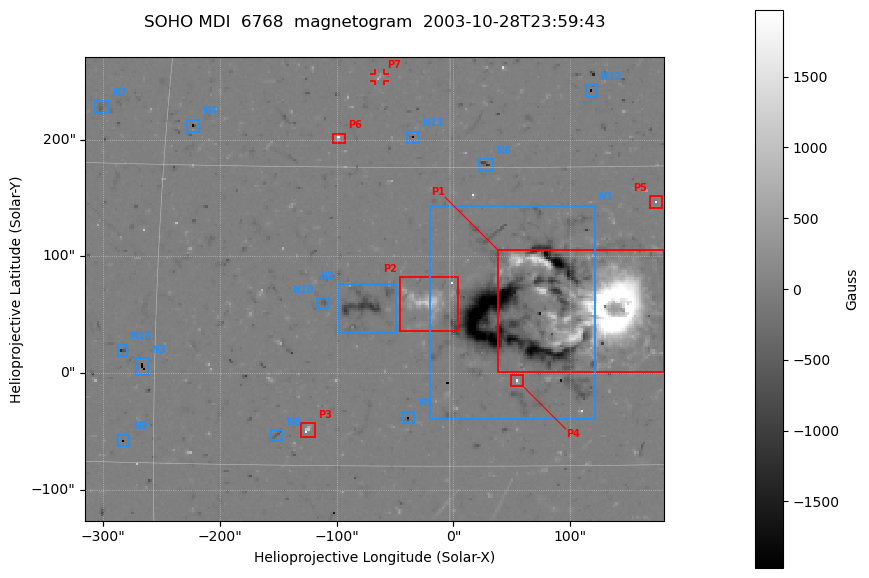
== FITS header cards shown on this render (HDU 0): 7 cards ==
TELESCOP= 'SOHO    '
DETECTOR= 'MDI     '
WAVELNTH=                 6768
DATE-OBS= '2003-10-28T23:59:43'
CTYPE1  = 'HPLN-TAN'
CTYPE2  = 'HPLT-TAN'
BUNIT   = 'Gauss   '

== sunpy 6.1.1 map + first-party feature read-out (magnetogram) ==
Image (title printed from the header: SOHO MDI  6768  magnetogram  2003-10-28T23:59:43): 250 x 200 px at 1.98 arcsec/px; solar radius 976 arcsec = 492 px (partial field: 6.6% of the solar disc is inside the frame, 100% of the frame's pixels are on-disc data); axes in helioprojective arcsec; data unit Gauss (BUNIT, on the colour bar)
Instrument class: MAGNETOGRAM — CONTENT/DPC_OBSR says magnetogram
Display: grey scale clipped to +-1970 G (the 99.5th percentile of |B| on disc); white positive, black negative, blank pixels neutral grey
Flux patches: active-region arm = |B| over 5 px >= 100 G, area >= 9 px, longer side >= 3 px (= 6 arcsec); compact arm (3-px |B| >= 300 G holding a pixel >= 400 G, >= 4 px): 12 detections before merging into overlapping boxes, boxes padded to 3 px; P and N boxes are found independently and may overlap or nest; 8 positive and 15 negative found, the strongest 7 + 13 listed = drawn (cap 20) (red P1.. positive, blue N1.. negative; 1 of them under ~7 arcsec drawn as corner ticks so the feature stays visible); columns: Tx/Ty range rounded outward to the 5 arcsec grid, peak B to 10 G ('>+1970(sat)' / '<-1970(sat)' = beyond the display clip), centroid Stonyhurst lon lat
Positive patches:
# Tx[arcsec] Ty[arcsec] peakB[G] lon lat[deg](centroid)
P1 35..180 0..105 >+1970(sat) +8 +8
P2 -45..5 35..85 +1280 -1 +8
P3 -130..-115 -55..-40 >+1970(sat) -7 +2
P4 50..60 -15..0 >+1970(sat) +3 +4
P5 165..180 140..155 >+1970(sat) +11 +13
P6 -105..-90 195..205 +1700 -6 +16
P7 -70..-60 250..260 +1010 -4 +20
Negative patches:
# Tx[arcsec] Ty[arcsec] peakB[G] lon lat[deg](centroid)
N1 -20..125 -40..145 <-1970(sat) +3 +7
N2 -100..-50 35..80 -1160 -4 +8
N3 -275..-260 -5..15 <-1970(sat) -16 +5
N4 -230..-215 205..220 <-1970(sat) -14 +17
N5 -45..-30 -45..-30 <-1970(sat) -2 +2
N6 20..35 170..185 -1190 +2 +15
N7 -310..-295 220..235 -480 -19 +18
N8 -160..-145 -60..-45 -540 -9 +2
N9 -290..-275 -65..-50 <-1970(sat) -17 +1
N10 -120..-105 55..65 -500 -6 +8
N11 -40..-30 195..210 <-1970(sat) -2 +17
N12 110..125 235..250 <-1970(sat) +7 +19
N13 -290..-280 15..25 -1290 -17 +6
Bipolar pairs (each listed P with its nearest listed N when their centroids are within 0.25 R_sun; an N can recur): P1-N1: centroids ~75 arcsec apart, P1 is west of N1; P2-N2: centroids ~50 arcsec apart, P2 is west of N2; P3-N8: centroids ~25 arcsec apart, P3 is west of N8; P4-N1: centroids ~50 arcsec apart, P4 is south of N1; P5-N12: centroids ~100 arcsec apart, P5 is south-west of N12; P6-N11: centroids ~75 arcsec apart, P6 is east of N11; P7-N11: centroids ~50 arcsec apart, P7 is north-east of N11